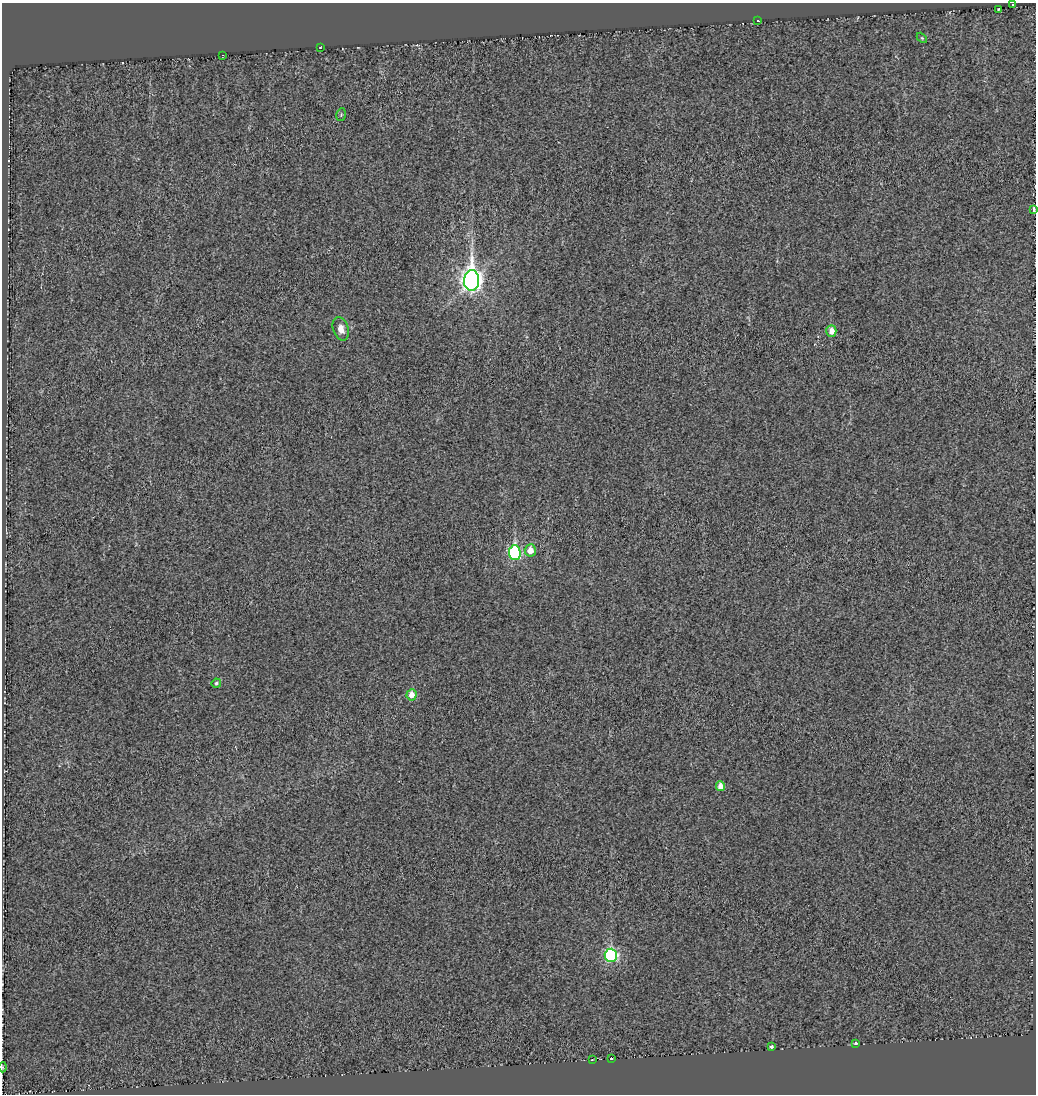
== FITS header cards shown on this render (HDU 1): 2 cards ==
NAXIS1  =                 1034
NAXIS2  =                 1092

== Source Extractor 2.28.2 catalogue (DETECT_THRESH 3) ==
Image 1034 x 1092 px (HDU 1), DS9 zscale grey, 1 PNG px = 1 image px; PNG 1038 x 1096 px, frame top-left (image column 1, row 1092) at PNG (2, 3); each listed source drawn as its Kron ellipse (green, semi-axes under 4 px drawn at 4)
Background -0.00115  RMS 0.017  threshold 0.0509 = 3 sigma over >= 5 px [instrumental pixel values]
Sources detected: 22; all 22 listed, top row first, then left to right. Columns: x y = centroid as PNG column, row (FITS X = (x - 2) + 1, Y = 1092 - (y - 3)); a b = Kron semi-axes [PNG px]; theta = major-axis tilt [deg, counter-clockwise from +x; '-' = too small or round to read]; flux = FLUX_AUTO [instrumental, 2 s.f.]
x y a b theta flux
1013 4 3 3 - 1.7
998 9 3 3 - 1.2
757 21 3 2 - 1.6
922 38 6 4 -45 1.3
320 47 3 2 - 1.4
223 55 3 2 - 1.3
341 115 6 4 78 1.4
1034 210 4 3 - 4.3
472 281 10 7 89 810
341 329 12 7 -73 10
831 331 6 5 - 11
530 550 6 5 - 15
515 553 7 6 - 130
216 683 4 4 - 1.8
411 695 6 5 - 13
721 786 5 4 - 13
611 955 6 6 - 210
856 1044 3 3 - 5.6
771 1047 4 3 - 4.9
611 1059 3 3 - 2.5
592 1060 3 2 - 0.69
3 1067 5 3 - 0.93
At the frame edge (FLAGS 8, measured only in part): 3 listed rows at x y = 1013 4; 1034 210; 3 1067